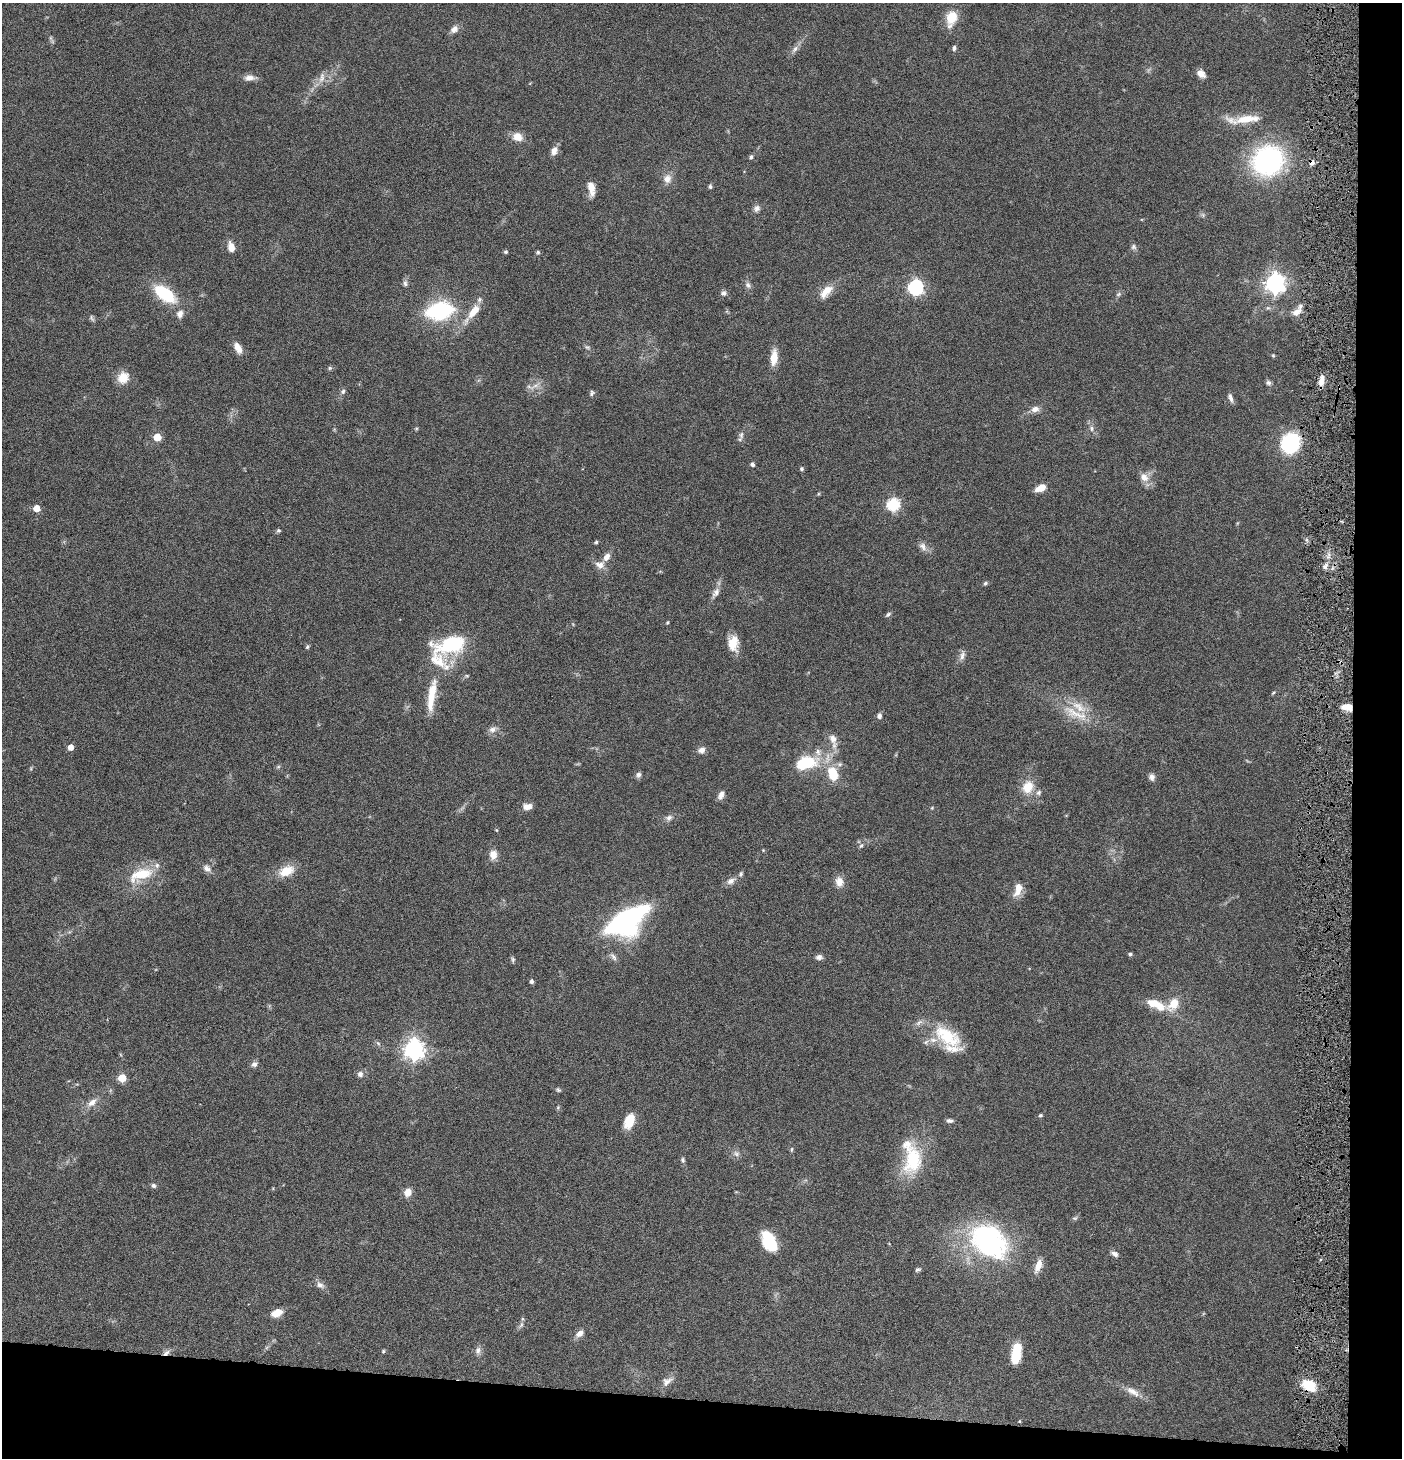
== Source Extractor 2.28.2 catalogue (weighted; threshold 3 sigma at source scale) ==
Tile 9 of 3 x 3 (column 3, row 3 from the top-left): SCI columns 2946-4345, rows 1-1456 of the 4444 x 4372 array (HDU 1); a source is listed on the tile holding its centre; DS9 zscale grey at full resolution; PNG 1404 x 1460 px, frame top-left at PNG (2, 3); no overlay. Shown black and unused: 8% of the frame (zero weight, under 4 of 8 exposures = <1% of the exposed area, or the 3 px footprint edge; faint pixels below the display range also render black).
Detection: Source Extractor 2.28.2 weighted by HDU 2 'WHT'; one run over the whole footprint, this tile lists its part. Background 0.0789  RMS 0.0044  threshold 0.0181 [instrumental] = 3 sigma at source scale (4.09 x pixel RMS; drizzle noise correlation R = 1.36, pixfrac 0.8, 0.05/0.05 arcsec/px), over >= 5 px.
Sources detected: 153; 1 cosmic-ray / hot-pixel residue — not listed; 10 inside a brighter listed object's ellipse — not listed separately; the other 142 listed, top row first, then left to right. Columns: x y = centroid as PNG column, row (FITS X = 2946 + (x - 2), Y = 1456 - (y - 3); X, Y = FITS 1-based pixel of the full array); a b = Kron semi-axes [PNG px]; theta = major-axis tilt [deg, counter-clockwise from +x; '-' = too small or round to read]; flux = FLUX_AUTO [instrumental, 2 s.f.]
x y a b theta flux
951 17 16 12 69 8
454 29 11 8 42 2.4
954 48 7 5 82 0.97
795 49 11 6 56 1.7
1201 74 9 6 -38 3.1
322 77 15 7 78 2.7
249 78 14 8 1 2.6
1247 119 38 9 8 9.6
518 137 11 9 -20 4.5
554 151 11 8 70 2.5
751 157 6 4 62 0.85
1268 161 24 22 26 82
1312 162 5 5 - 2.1
667 179 11 10 - 3.1
710 186 5 5 - 0.78
591 188 17 7 -81 4.3
757 208 10 8 44 1.7
231 247 12 7 -76 3.6
1133 247 8 7 - 1.1
506 252 5 4 - 0.68
538 252 5 5 - 0.65
405 283 8 6 -80 1.1
1275 283 7 7 - 230
748 285 10 7 -53 1.4
916 287 6 6 - 97
826 291 21 9 49 5.5
723 293 7 6 - 1.2
164 294 22 11 -36 22
1118 294 8 5 21 0.83
440 311 19 11 11 50
474 311 22 10 49 6.9
1297 312 14 8 40 3.3
180 314 11 8 78 2.3
91 318 10 5 -57 0.86
587 347 8 6 -15 0.89
238 348 15 8 -63 3.2
1273 355 5 5 - 0.46
774 357 19 8 85 5.5
330 368 5 5 - 0.61
123 377 14 12 52 6.1
1321 380 14 6 80 2.9
1268 383 7 5 -16 1.1
535 385 16 5 22 2.2
343 391 7 6 - 1
591 393 8 5 70 0.86
1230 398 11 5 -68 1.6
1035 409 11 8 17 2.3
416 428 6 4 1 0.47
1091 428 8 5 -85 1.1
741 435 11 6 89 1.4
157 437 5 5 - 12
1290 443 15 13 66 37
753 464 4 4 - 1.2
802 469 5 5 - 0.63
1144 477 11 9 -51 3.5
1041 488 10 6 24 5.1
893 504 6 6 - 49
37 508 5 5 - 6.7
278 531 5 5 - 0.72
596 542 4 3 - 0.79
923 546 13 8 -53 2.2
600 565 13 10 -6 2.9
1325 566 10 6 65 1.5
985 583 6 5 - 0.66
716 593 14 7 54 2.3
888 614 8 4 37 0.81
667 622 5 3 - 0.44
733 643 16 11 -89 6.9
452 644 41 19 13 27
307 647 6 5 - 0.67
962 656 13 6 78 1.9
467 676 6 3 -18 0.49
1273 693 6 3 45 0.44
432 695 41 8 82 10
1347 707 12 7 -11 4.1
1075 713 44 11 -24 11
879 716 6 5 - 1.6
493 729 11 8 8 2
833 740 22 8 -75 3.9
71 747 5 5 - 3.5
702 750 9 7 29 2.1
806 762 19 11 14 21
278 767 6 4 2 0.56
833 774 22 14 -71 10
638 775 7 7 - 1.2
1152 777 9 7 -81 1.6
1028 787 17 13 66 7.2
721 795 11 7 70 2.1
527 807 10 7 6 3.3
669 818 9 7 32 1.6
496 830 4 4 - 0.4
861 845 7 5 61 0.88
763 850 4 4 - 0.34
493 855 11 9 89 3.5
207 868 12 8 -42 2.1
286 871 22 13 24 6.9
141 875 35 16 20 13
731 881 13 8 30 2.2
839 882 13 10 -75 3.3
1018 889 19 9 74 4.5
627 920 30 16 33 110
1130 954 4 4 - 0.81
613 957 13 5 -53 1.4
819 957 8 6 13 1.5
513 959 7 5 -89 0.74
531 981 4 4 - 1.2
1156 1004 28 11 -23 8.1
947 1036 39 20 -33 20
414 1049 7 7 - 260
254 1064 8 6 31 1.5
360 1074 7 7 - 1.5
122 1078 5 5 - 15
558 1090 6 5 - 0.64
92 1102 13 8 39 3.2
558 1108 6 5 - 0.56
1041 1115 4 4 - 0.71
629 1121 16 10 70 8
950 1121 8 5 -2 1.1
792 1149 6 4 88 0.52
736 1154 9 7 -39 1.5
683 1160 8 4 -77 0.81
913 1160 40 22 85 21
153 1186 6 6 - 0.99
408 1192 11 9 63 2.9
1075 1218 8 5 23 0.75
769 1241 20 12 -65 16
988 1241 43 31 -40 75
1115 1254 9 5 -28 1.7
1038 1266 15 7 69 4.5
918 1269 7 4 27 0.76
320 1285 11 7 -30 1.9
277 1313 11 7 25 5.5
521 1325 9 4 55 1.1
580 1333 9 6 40 2.7
478 1350 11 7 78 1.7
383 1351 5 4 - 0.49
166 1353 10 6 34 1.8
1016 1353 20 8 80 14
667 1381 16 10 33 2.8
1309 1385 18 13 -31 9
1133 1391 22 8 -31 4
1020 1421 5 3 - 0.37
Overlapping masked pixels (flux is a lower limit): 4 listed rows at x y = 1312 162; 1347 707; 166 1353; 1309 1385